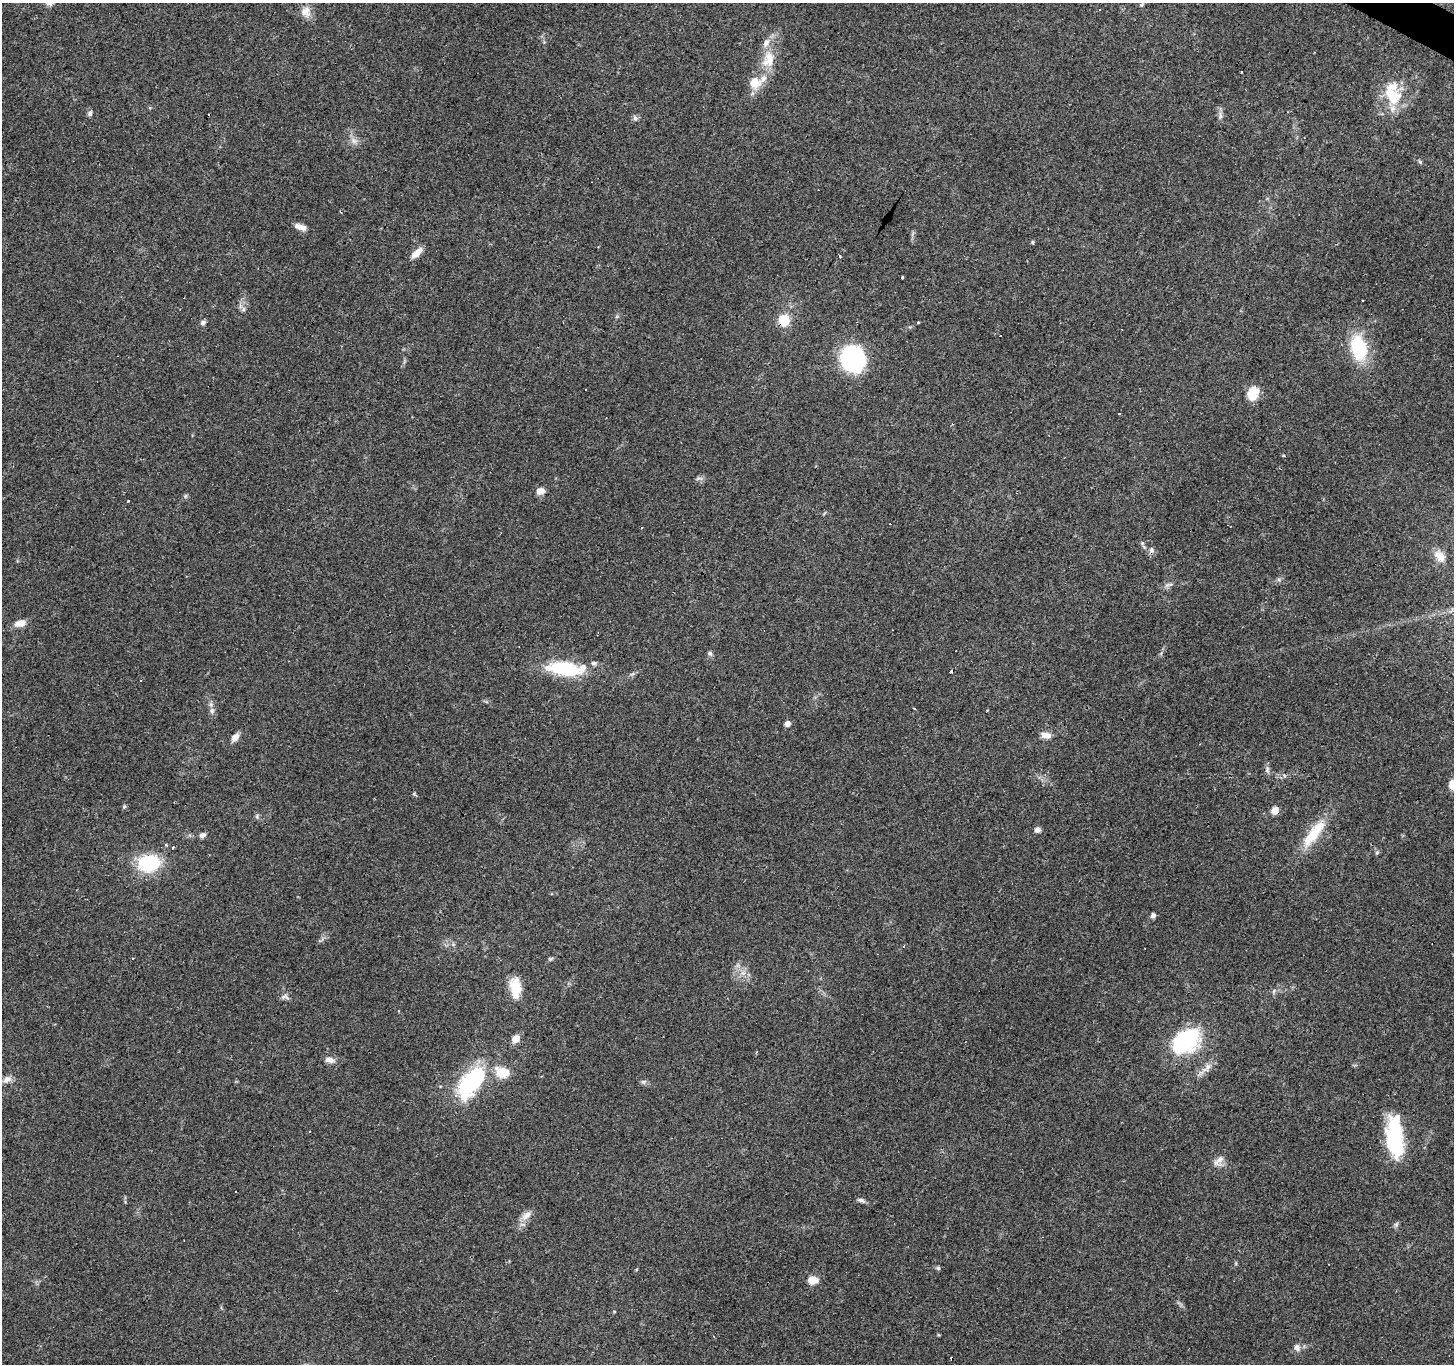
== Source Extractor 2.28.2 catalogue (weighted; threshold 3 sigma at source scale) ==
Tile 10 of 4 x 4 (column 2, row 3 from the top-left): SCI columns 1457-2908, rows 1621-2982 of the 5812 x 5898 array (HDU 1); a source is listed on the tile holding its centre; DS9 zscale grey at full resolution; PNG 1456 x 1366 px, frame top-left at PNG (2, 3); no overlay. Shown black and unused: <1% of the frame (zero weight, under 3 of 4 exposures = <1% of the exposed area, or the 3 px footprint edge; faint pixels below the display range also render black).
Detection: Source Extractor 2.28.2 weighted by HDU 2 'WHT'; one run over the whole footprint, this tile lists its part. Background 0.0596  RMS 0.0053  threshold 0.0237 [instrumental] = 3 sigma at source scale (4.5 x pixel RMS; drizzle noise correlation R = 1.50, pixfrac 1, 0.0396/0.0396 arcsec/px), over >= 5 px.
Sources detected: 84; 12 cosmic-ray / hot-pixel residue — not listed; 6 inside a brighter listed object's ellipse — not listed separately; the other 66 listed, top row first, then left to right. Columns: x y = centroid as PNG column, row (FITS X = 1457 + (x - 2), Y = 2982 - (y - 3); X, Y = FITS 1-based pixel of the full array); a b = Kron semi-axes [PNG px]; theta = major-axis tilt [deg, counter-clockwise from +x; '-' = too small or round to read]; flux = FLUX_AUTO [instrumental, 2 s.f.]
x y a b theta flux
305 12 15 12 -67 4.8
769 59 24 16 75 12
755 83 16 15 - 8.2
1391 96 28 21 -37 18
90 113 8 6 74 1.3
1220 116 10 6 87 1.9
635 118 8 6 -72 1.4
354 140 9 6 -55 2.3
1420 162 6 5 - 0.78
301 227 14 6 -16 3.8
1033 242 5 3 - 0.59
417 253 16 7 41 4.3
902 278 3 3 - 1.5
243 309 7 4 -72 1.1
784 321 9 8 - 16
918 322 3 3 - 2
203 323 7 5 43 1.5
1359 348 32 19 -76 27
852 359 23 20 -56 61
1253 393 17 13 68 7.8
1283 456 4 3 - 0.6
699 478 12 4 6 1.3
540 491 9 7 18 3.9
185 496 6 4 89 0.77
128 501 3 3 - 1.3
1142 543 6 4 -46 0.76
1151 549 7 6 - 1.5
1440 556 16 10 -51 5.7
20 623 14 8 15 4.5
710 653 6 6 - 1.1
593 663 8 5 1 1.2
564 669 36 13 -6 35
140 680 2 2 - 0.44
212 710 8 7 - 1.5
987 710 3 3 - 0.44
787 724 6 6 - 2.3
1046 735 12 7 -5 3.7
235 737 9 7 51 3.6
1452 784 11 8 83 5
414 794 6 4 -45 0.7
124 807 5 5 - 0.77
1276 811 10 7 -52 3.9
1037 830 7 6 - 1.9
1314 834 46 13 52 16
202 835 7 6 - 2
173 847 3 2 - 0.53
149 863 17 13 7 38
1153 915 6 5 - 1.5
133 959 3 2 - 0.67
743 973 7 6 - 2.1
516 988 24 12 -87 12
284 997 10 5 27 1.6
516 1039 8 6 50 5.2
1186 1042 29 19 40 54
329 1060 12 7 -11 3
1207 1068 17 8 45 4.1
7 1079 12 8 27 3.1
471 1083 45 22 49 48
1395 1137 38 14 -85 50
1218 1161 18 9 47 3.6
861 1200 11 5 -24 1.5
526 1215 16 8 40 4
938 1268 5 5 - 0.81
813 1280 11 8 -3 5.8
614 1311 4 3 - 0.38
1297 1348 11 8 -64 2.3
Overlapping masked pixels (flux is a lower limit): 3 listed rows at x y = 784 321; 1276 811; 1314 834
Isophote crosses this tile's border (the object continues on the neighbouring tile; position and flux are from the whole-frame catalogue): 1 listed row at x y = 1452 784
Unlisted compact peaks at least as high as the median listed source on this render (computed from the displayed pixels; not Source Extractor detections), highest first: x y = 643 1082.